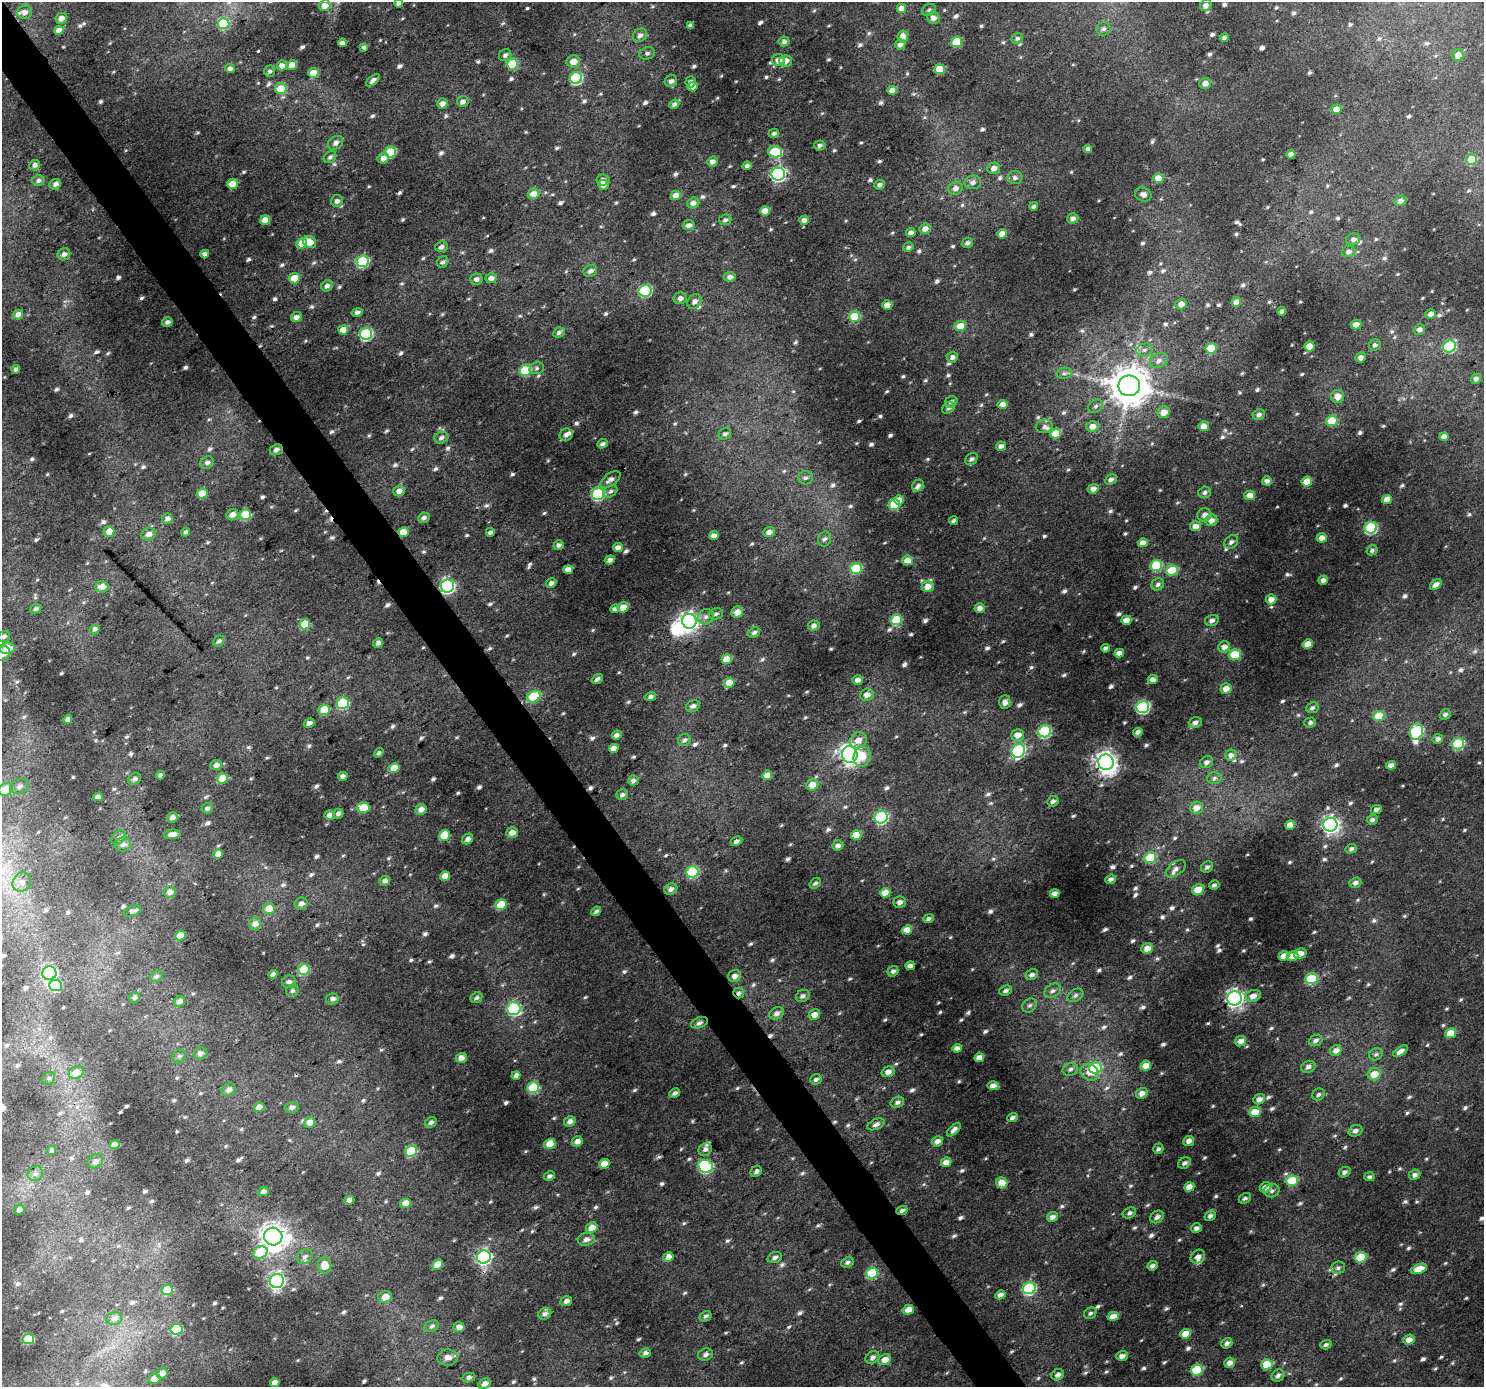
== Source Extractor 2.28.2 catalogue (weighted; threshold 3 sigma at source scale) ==
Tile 11 of 4 x 4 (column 3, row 3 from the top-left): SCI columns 2967-4448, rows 1575-2959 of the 5930 x 5854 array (HDU 1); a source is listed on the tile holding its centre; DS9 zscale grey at full resolution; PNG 1486 x 1389 px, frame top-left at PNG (2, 2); each listed source drawn as its Kron ellipse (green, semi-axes under 4 px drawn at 4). Shown black and unused: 3% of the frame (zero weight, under 3 of 4 exposures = <1% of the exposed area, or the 3 px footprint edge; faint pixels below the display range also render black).
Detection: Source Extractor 2.28.2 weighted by HDU 2 'WHT'; one run over the whole footprint, this tile lists its part. Background 0.0262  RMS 0.0045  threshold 0.0204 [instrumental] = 3 sigma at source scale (4.5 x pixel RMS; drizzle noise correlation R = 1.50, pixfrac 1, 0.0396/0.0396 arcsec/px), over >= 5 px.
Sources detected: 964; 1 inside a brighter object's white glare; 3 cosmic-ray / hot-pixel residue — neither listed nor drawn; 9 inside a brighter listed object's ellipse — not listed separately; of the other 951, all 500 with FLUX_AUTO >= 1.15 (the completeness limit of this list) listed and drawn (451 fainter detections not listed), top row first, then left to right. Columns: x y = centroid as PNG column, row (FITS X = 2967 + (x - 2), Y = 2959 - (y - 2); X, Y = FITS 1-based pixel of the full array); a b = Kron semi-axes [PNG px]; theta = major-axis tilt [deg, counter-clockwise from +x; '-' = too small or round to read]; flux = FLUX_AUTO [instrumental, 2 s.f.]
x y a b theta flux
399 3 4 4 - 1.2
1206 5 6 5 - 2.2
325 6 6 5 - 4
901 8 5 4 - 3.3
929 10 7 5 27 1.2
24 12 8 6 1 2.4
61 18 6 5 - 2.4
934 18 6 6 - 2.2
224 24 6 5 - 24
690 25 4 4 - 1.6
1104 29 7 7 - 1.4
59 30 5 4 - 3.7
640 35 7 6 - 2
903 36 6 5 - 2.9
1017 38 6 5 - 1.2
1224 38 4 4 - 1.5
784 41 5 5 - 1.7
957 42 5 5 - 15
342 43 4 4 - 2.4
900 44 5 5 - 1.9
364 47 4 4 - 1.4
647 53 8 6 17 1.4
505 55 6 5 - 1.4
1458 55 6 5 - 4.6
778 60 6 6 - 3.6
573 61 7 6 - 4.3
786 61 6 6 - 3.6
512 64 5 5 - 21
282 65 5 5 - 3.1
292 65 5 4 - 2.9
230 69 5 4 - 2
940 69 5 5 - 13
270 71 6 5 - 1.2
313 73 5 5 - 10
576 78 6 6 - 40
373 80 8 4 39 1.7
671 81 6 6 - 1.7
691 82 6 5 - 1.4
1205 83 6 5 - 2.5
693 87 5 4 - 3.9
281 89 6 5 - 12
892 90 5 4 - 3.2
463 102 6 5 - 1.9
442 103 5 5 - 2.7
674 104 5 4 - 1.4
1337 109 5 4 - 4.9
774 133 5 4 - 1.2
336 143 8 6 36 2
820 146 6 5 - 1.3
1088 149 4 4 - 1.7
391 152 6 5 - 22
775 152 7 5 -17 26
1291 154 4 4 - 2.4
330 157 7 5 38 1.3
383 158 6 5 - 2.7
1472 159 5 5 - 15
712 162 5 5 - 2.2
34 165 5 5 - 2.1
747 166 4 4 - 1.6
994 168 6 6 - 2.5
778 174 7 6 - 100
1015 178 7 6 - 1.6
1158 178 5 5 - 5.3
38 180 6 5 - 1.6
603 180 6 6 - 2
973 182 8 7 - 1.9
55 184 6 5 - 2.3
232 184 5 5 - 8
603 185 5 5 - 3.1
880 185 5 4 - 1.7
956 188 7 6 - 2.5
534 194 6 5 - 5.2
676 195 5 4 - 4.3
1143 195 8 7 - 2.3
337 201 6 6 - 1.7
1400 201 6 5 - 2.1
693 203 6 5 - 2.2
1034 206 4 4 - 1.4
765 211 5 4 - 5.6
1073 218 6 5 - 1.9
265 220 5 4 - 4.8
725 220 6 5 - 1.2
804 220 5 4 - 2.4
689 225 6 5 - 2.4
925 229 5 5 - 3.1
911 232 5 4 - 1.8
1002 234 5 4 - 4.5
1353 239 7 6 - 1.6
310 242 7 5 -33 6.5
302 243 5 5 - 7.8
967 243 6 5 - 1.5
441 247 6 5 - 1.8
908 247 5 4 - 1.3
1348 252 7 5 7 1.7
64 254 6 6 - 1.7
205 254 4 4 - 2.2
363 261 6 5 - 36
443 262 6 5 - 1.2
590 271 7 6 - 1.8
730 277 6 5 - 2.2
294 278 5 5 - 8.6
491 278 5 5 - 2.4
476 279 6 5 - 1.9
327 286 6 5 - 1.9
645 291 6 6 - 43
680 298 6 6 - 1.7
694 302 8 6 49 1.9
1236 302 5 4 - 4
1181 304 6 5 - 3
887 305 5 4 - 4.2
1282 311 4 4 - 1.9
357 312 5 4 - 1.5
18 314 5 4 - 2.5
1431 314 5 4 - 2.5
296 317 5 5 - 2.6
855 317 5 5 - 19
167 322 5 4 - 1.5
1356 325 5 4 - 3.2
960 326 6 5 - 6.3
1420 329 5 5 - 2
343 330 5 4 - 5.6
559 333 6 4 27 1.4
366 334 6 6 - 47
1375 345 6 5 - 1.5
1309 346 5 5 - 7
1449 346 7 5 34 36
1211 348 5 5 - 13
1144 350 8 6 16 1.8
952 357 5 5 - 1.9
1361 357 5 5 - 2.4
1159 361 9 7 25 2.2
537 368 7 5 16 1.2
16 369 4 3 - 1.2
525 370 5 5 - 23
1064 373 8 5 8 1.3
1476 379 5 5 - 1.6
1129 386 11 10 - 1400
1338 396 6 6 - 4.4
951 402 6 5 - 1.5
1003 404 5 5 - 3.5
1096 406 8 6 34 1.3
948 408 7 5 40 1.3
1164 412 6 5 - 3.8
1259 415 6 5 - 1.8
1332 421 6 5 - 14
1044 426 8 6 15 1.7
1204 426 5 5 - 3.4
1092 427 6 5 - 3.5
1056 433 5 5 - 9.9
725 434 6 5 - 1.3
566 435 7 6 - 1.7
1444 436 4 4 - 2.6
441 438 7 5 19 1.5
603 444 6 4 23 1.4
1001 446 5 4 - 2
276 450 7 5 22 1.8
971 459 7 5 38 1.6
207 463 7 6 - 1.5
806 478 7 7 - 1.4
610 480 12 6 36 2.4
1111 480 6 5 - 1.5
1267 481 5 4 - 2
1307 481 5 5 - 7.5
918 485 6 5 - 1.3
1093 489 6 4 9 2.3
399 491 6 5 - 2.8
611 491 7 5 37 1.4
1205 492 6 5 - 1.4
202 494 5 5 - 8.1
598 494 6 6 - 50
1250 495 5 4 - 4.5
1387 499 5 4 - 5.2
899 500 5 4 - 4.3
894 505 6 5 - 26
232 515 6 5 - 3.1
245 515 5 5 - 21
1205 515 7 6 - 2.1
424 518 6 5 - 1.5
167 519 5 5 - 2.2
1211 520 6 5 - 2.8
953 521 4 3 - 1.2
1195 526 5 5 - 3.9
1371 528 6 6 - 39
109 531 5 5 - 4.7
186 532 4 3 - 1.3
403 532 5 5 - 8.1
490 532 4 3 - 1.2
769 532 6 5 - 2.3
149 534 7 6 - 2.5
714 536 4 4 - 2.6
1322 538 5 4 - 3.4
824 539 7 6 - 1.5
1231 542 8 6 42 1.6
1143 543 5 4 - 3
559 545 5 4 - 1.4
618 548 5 4 - 3.2
1372 550 5 5 - 1.2
610 560 5 4 - 2
907 560 5 4 - 4.9
1156 565 6 5 - 26
856 568 5 5 - 22
568 570 5 4 - 5.1
1172 570 6 5 - 15
1323 580 5 4 - 2.4
551 583 5 4 - 1.7
1158 584 6 5 - 1.5
1436 585 6 4 40 2.2
447 586 6 6 - 80
928 586 6 5 - 4
102 587 6 5 - 3.7
1271 599 5 5 - 3.3
623 607 5 5 - 5.3
980 608 5 5 - 2.7
36 609 6 4 25 1.4
615 609 5 4 - 1.6
737 612 6 5 - 4.2
716 614 7 5 17 1.3
706 617 8 7 - 2.2
896 620 5 5 - 24
1126 620 5 4 - 4.3
1212 620 7 5 14 1.6
689 621 7 7 - 170
305 624 5 5 - 13
814 625 6 5 - 1.8
95 629 5 4 - 1.6
754 632 6 5 - 1.6
4 636 6 5 - 1.4
219 641 6 5 - 1.4
378 643 5 4 - 2
1308 644 5 4 - 4.2
1224 647 6 5 - 2.3
7 648 7 5 5 6.2
1105 648 4 3 - 1.4
1119 653 5 4 - 2.9
3 654 8 6 48 3.5
1235 655 6 5 - 17
727 659 5 5 - 7.9
597 679 6 4 37 1.4
1153 679 5 4 - 2.2
858 680 5 5 - 2.1
729 683 5 5 - 7.3
1226 688 5 5 - 4.4
867 695 7 6 - 3
534 697 7 5 30 21
650 697 6 4 13 1.4
1005 702 7 5 87 2.4
343 703 6 6 - 32
693 706 7 5 25 1.7
1143 707 6 6 - 69
1312 708 6 5 - 1.2
324 710 5 5 - 11
1445 714 6 5 - 1.6
1379 716 5 5 - 13
68 719 4 4 - 2.3
1310 722 6 5 - 1.2
309 723 5 4 - 1.7
1195 723 6 5 - 1.8
1045 731 6 6 - 48
1138 732 5 4 - 1.7
1416 732 8 6 74 46
617 735 5 4 - 1.8
1018 735 6 5 - 4.4
1438 739 5 5 - 1.8
684 740 6 6 - 1.3
858 740 9 7 34 3.9
1458 744 6 5 - 31
614 748 5 4 - 4.5
1018 751 7 6 - 57
379 753 5 4 - 1.2
850 754 8 7 - 180
1231 755 6 5 - 2.2
862 757 10 8 76 7.3
1106 762 8 7 - 320
1207 762 7 5 31 1.6
216 765 6 5 - 2.2
1391 765 5 4 - 2.6
394 768 5 5 - 6.8
160 775 4 4 - 1.7
767 775 5 4 - 4.4
343 776 5 4 - 2
222 778 5 5 - 12
1214 778 7 6 - 1.2
134 779 7 5 31 1.5
633 780 5 5 - 1.9
812 785 6 5 - 4.8
19 786 10 7 20 2.1
6 789 7 6 - 8.6
622 795 6 5 - 1.4
98 797 5 4 - 1.9
1053 801 6 5 - 1.7
207 808 6 5 - 1.2
364 808 6 5 - 13
1196 808 6 6 - 4.1
421 809 6 5 - 2.8
1376 809 5 4 - 1.5
338 814 5 5 - 1.7
330 815 5 4 - 3.2
881 817 6 6 - 54
172 818 5 5 - 2.5
1372 820 5 5 - 1.4
1290 825 5 4 - 3.9
1330 825 7 7 - 160
512 833 6 5 - 3.4
172 834 8 4 6 3
444 835 5 5 - 14
856 835 5 4 - 7.9
118 838 8 6 45 1.5
468 839 6 5 - 2.1
736 841 6 4 28 1.5
123 844 8 7 - 2.5
838 845 5 5 - 2.1
1351 849 6 4 17 1.2
218 854 5 4 - 3.6
1150 858 6 5 - 17
1207 867 6 5 - 1.3
1176 869 11 6 36 2.4
692 872 6 5 - 38
445 876 5 4 - 4.8
1111 879 6 4 20 1.6
385 881 5 5 - 2.2
22 882 10 8 51 3
815 883 6 4 35 1.2
1355 883 6 5 - 1.7
1214 885 5 4 - 1.2
671 889 7 5 31 1.9
1198 890 6 5 - 7.3
170 892 6 5 - 2.8
885 893 5 5 - 6.2
1055 893 4 4 - 2.8
900 902 6 5 - 2.2
301 904 6 5 - 2.2
501 905 5 5 - 17
269 908 6 5 - 7.4
132 911 9 4 19 2
596 911 5 4 - 1.4
929 918 5 4 - 1.2
255 924 6 6 - 3.3
907 930 5 4 - 5
180 935 5 5 - 8.2
1147 948 6 5 - 4.3
1300 953 6 5 - 4
1284 956 5 4 - 4.8
1292 956 6 5 - 4.6
910 966 5 4 - 2.6
304 970 6 5 - 23
893 971 5 5 - 1.5
49 973 7 7 - 81
273 974 4 4 - 1.4
1032 975 6 5 - 1.7
156 976 6 5 - 1.2
735 976 6 6 - 2.3
1311 979 6 5 - 29
289 982 7 6 - 1.4
56 986 6 5 - 25
292 991 6 6 - 1.2
1006 991 6 4 21 1.5
1053 991 9 6 32 1.8
739 993 5 5 - 1.5
1075 995 9 6 32 1.4
803 996 7 5 31 1.6
1253 996 8 6 17 3.3
134 998 5 5 - 1.3
476 998 6 5 - 1.2
1234 998 7 7 - 170
332 999 6 5 - 1.9
179 1001 6 5 - 2.3
1030 1005 8 6 42 1.5
514 1009 7 6 - 52
777 1013 7 6 - 1.9
814 1015 6 5 - 4.3
699 1023 8 5 21 1.7
1451 1033 5 5 - 8.1
1316 1040 7 5 20 1.6
1240 1041 6 5 - 3.2
957 1048 4 4 - 2.1
1336 1050 6 5 - 2.6
1400 1051 8 4 34 2.5
200 1053 7 6 - 1.9
1376 1054 7 5 25 1.2
179 1056 7 6 - 1.2
461 1058 5 5 - 3.1
979 1058 5 4 - 4.4
1146 1066 5 5 - 5.4
1308 1067 7 5 21 1.7
1095 1068 6 5 - 29
1070 1069 8 6 20 1.5
888 1072 6 5 - 2.4
1090 1072 9 8 - 4.5
76 1073 8 6 22 5.3
1374 1074 7 6 - 6
516 1075 4 4 - 2
49 1078 7 6 - 1.2
816 1079 6 5 - 1.3
993 1086 5 4 - 3.4
533 1088 6 5 - 23
229 1090 7 6 - 2.4
675 1093 6 4 26 1.6
1142 1093 6 5 - 3.1
1318 1094 6 5 - 1.2
1259 1099 6 5 - 2.6
897 1102 7 5 25 1.7
259 1107 5 4 - 3.5
291 1107 7 5 12 1.5
1255 1112 6 5 - 7.5
1013 1117 5 4 - 1.4
570 1121 6 5 - 2.4
310 1122 5 5 - 3.3
431 1122 6 5 - 1.6
876 1124 9 5 24 1.7
954 1130 9 4 44 1.8
1355 1131 7 5 20 1.8
577 1141 5 5 - 2.6
937 1141 6 5 - 2.7
1189 1141 5 5 - 2.8
550 1144 5 5 - 9.4
115 1145 5 4 - 4.5
705 1149 7 6 - 1.6
1158 1149 5 5 - 1.2
52 1150 4 4 - 1.3
411 1151 6 5 - 26
95 1161 8 6 25 1.9
946 1162 5 4 - 3.9
1185 1163 7 5 31 1.7
604 1164 5 5 - 7.9
706 1166 7 6 - 58
756 1171 6 5 - 1.4
1344 1172 6 5 - 1.5
35 1174 8 7 - 1.5
1415 1175 6 5 - 1.8
549 1176 6 4 30 1.3
1369 1177 5 4 - 1.2
1292 1181 6 5 - 19
1002 1183 6 5 - 6.3
1189 1187 5 4 - 4.7
1265 1187 6 5 - 3.2
263 1191 5 4 - 1.7
1272 1191 8 6 16 1.5
1245 1198 6 5 - 1.2
349 1200 5 4 - 3
406 1203 5 4 - 6
19 1210 5 5 - 2.1
902 1210 6 4 26 1.3
1129 1213 7 5 29 1.4
1210 1216 6 5 - 1.6
1052 1217 6 5 - 2.4
1157 1217 7 6 - 1.8
592 1227 6 5 - 4.2
1196 1228 5 5 - 1.8
273 1237 9 9 - 410
586 1239 8 6 11 2.2
260 1252 7 6 - 21
305 1257 8 7 - 1.7
484 1257 7 6 - 110
668 1257 5 4 - 3
775 1257 7 5 20 1.7
1198 1257 8 6 37 2.3
1361 1257 6 5 - 19
847 1262 6 5 - 1.2
325 1265 8 6 -82 6
437 1265 5 4 - 5
1152 1266 5 4 - 1.7
1338 1268 7 6 - 1.3
1419 1269 8 4 20 6.3
872 1273 6 5 - 23
277 1281 7 7 - 120
1029 1288 6 6 - 52
167 1290 5 5 - 13
1000 1295 5 4 - 2.3
385 1297 7 6 - 4.6
566 1301 6 5 - 2
908 1310 6 4 15 3.9
1090 1313 6 5 - 1.3
545 1314 6 5 - 1.8
706 1316 6 5 - 1.2
1113 1316 5 4 - 4.3
114 1319 8 6 9 1.9
431 1326 8 5 24 1.3
459 1327 5 4 - 2.9
176 1329 6 5 - 26
1186 1334 5 4 - 6.6
28 1339 6 5 - 24
1409 1340 6 5 - 3.2
1227 1343 6 5 - 1.7
1326 1345 6 4 20 1.2
645 1353 6 4 13 1.6
705 1355 7 6 - 1.6
1122 1356 6 4 18 2.3
448 1357 10 8 2 3.1
872 1358 7 5 40 1.8
885 1360 6 5 - 3.7
1230 1363 5 5 - 2.7
1267 1364 5 5 - 17
1197 1370 6 5 - 23
162 1373 6 5 - 3
1058 1375 6 5 - 1.8
1278 1375 7 5 35 1.6
469 1377 6 4 11 1.4
154 1379 6 5 - 5
275 1382 5 4 - 3.8
485 1384 6 5 - 2
Overlapping masked pixels (flux is a lower limit): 7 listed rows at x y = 276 450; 403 532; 447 586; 739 993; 699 1023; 902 1210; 1267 1364
Isophote crosses this tile's border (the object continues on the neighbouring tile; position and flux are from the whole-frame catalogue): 4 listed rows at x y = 399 3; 325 6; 3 654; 6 789